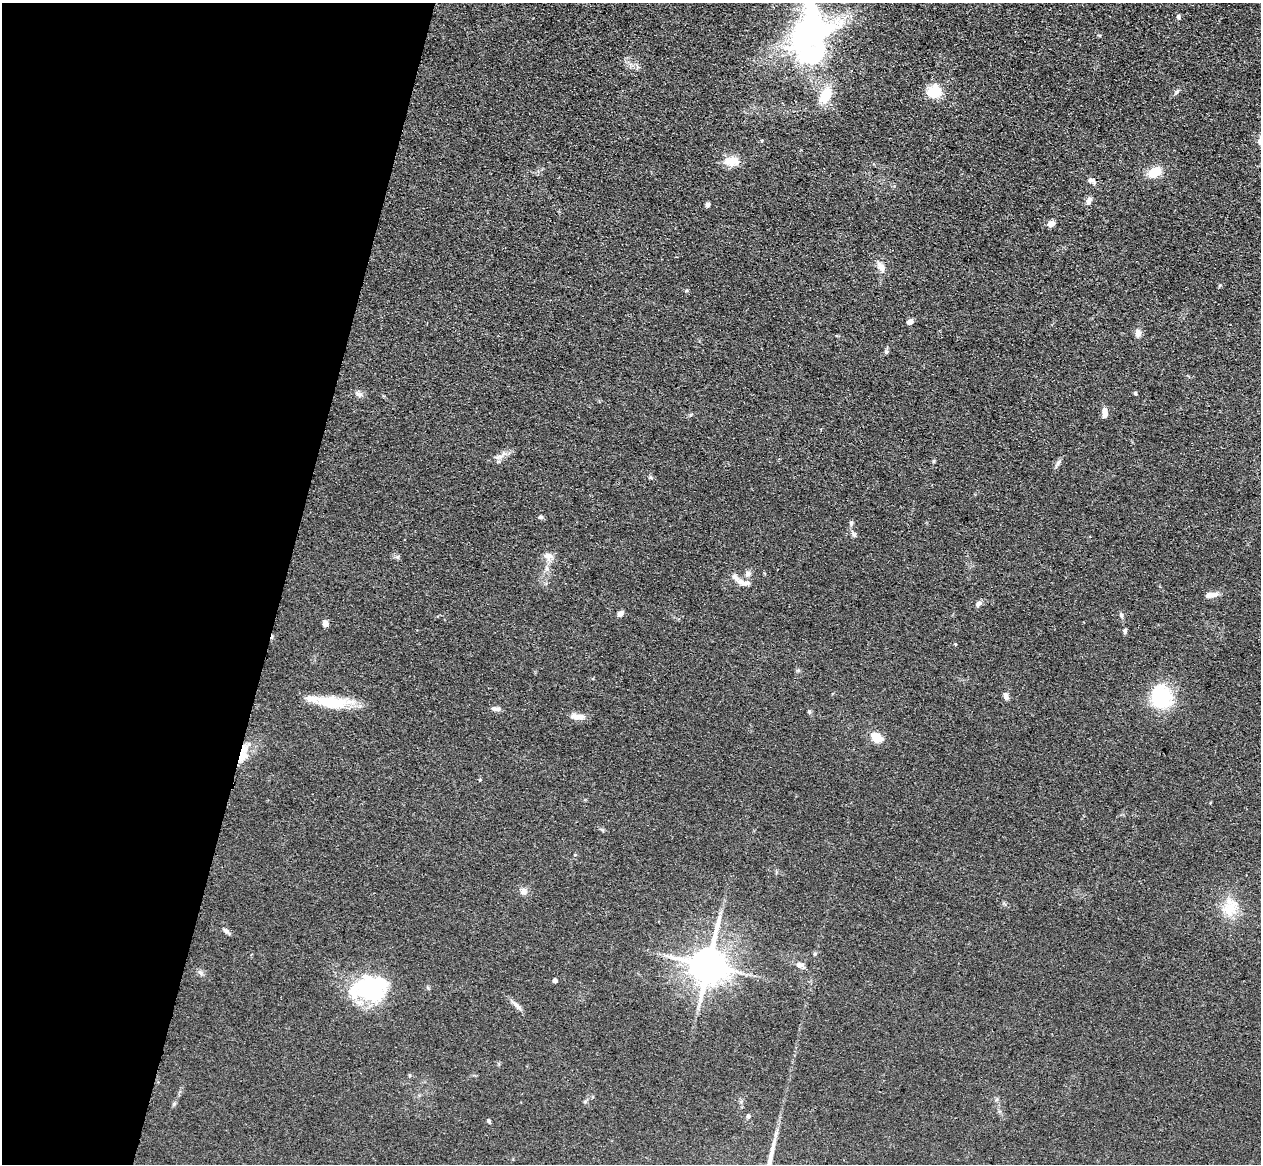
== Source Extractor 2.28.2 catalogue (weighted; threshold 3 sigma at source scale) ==
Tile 9 of 4 x 4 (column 1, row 3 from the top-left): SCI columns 37-1295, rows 1524-2685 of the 5110 x 5250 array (HDU 1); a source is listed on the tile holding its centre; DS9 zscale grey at full resolution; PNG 1263 x 1166 px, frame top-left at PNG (2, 3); no overlay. Shown black and unused: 22% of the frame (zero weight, under 3 of 4 exposures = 6% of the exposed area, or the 3 px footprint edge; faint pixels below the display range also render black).
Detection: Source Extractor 2.28.2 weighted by HDU 2 'WHT'; one run over the whole footprint, this tile lists its part. Background 0.0611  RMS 0.0074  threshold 0.0332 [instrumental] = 3 sigma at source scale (4.5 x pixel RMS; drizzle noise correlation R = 1.50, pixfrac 1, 0.05/0.05 arcsec/px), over >= 5 px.
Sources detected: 63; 3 inside a brighter object's white glare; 1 cosmic-ray / hot-pixel residue — not listed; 5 inside a brighter listed object's ellipse — not listed separately; the other 54 listed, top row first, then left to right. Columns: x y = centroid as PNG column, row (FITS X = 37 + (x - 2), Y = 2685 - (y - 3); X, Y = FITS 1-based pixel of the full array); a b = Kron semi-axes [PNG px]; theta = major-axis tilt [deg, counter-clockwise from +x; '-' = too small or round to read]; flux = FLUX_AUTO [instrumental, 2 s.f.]
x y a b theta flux
1178 17 6 5 - 1.7
810 35 57 31 23 170
1177 91 8 4 54 1.5
934 92 14 12 22 21
825 96 17 10 63 21
731 161 20 12 4 9.9
1155 172 10 7 36 22
1091 181 11 6 -27 2.9
1089 201 9 6 57 4
708 205 5 5 - 2.1
1051 224 8 6 23 4.5
881 267 14 8 -55 5.5
910 322 7 5 39 3.6
1138 333 10 7 -84 4.1
886 352 6 5 - 1.4
359 394 10 6 -15 2.7
1135 394 5 4 - 1.1
1105 413 12 6 90 4.7
497 457 10 5 -11 2.2
1058 463 13 4 53 2.2
541 517 6 6 - 1.6
854 535 8 5 -54 1.7
548 556 12 10 -13 5.6
546 568 7 5 63 2.1
748 574 9 7 15 2.7
735 578 21 8 -31 4.9
1210 595 13 8 12 4.2
978 604 9 6 32 2.6
620 614 8 5 45 3
1121 615 8 5 -75 1.7
325 623 5 5 - 5.1
1125 631 6 4 84 1.7
955 644 3 3 - 0.6
1006 696 9 6 -73 2.6
1162 697 17 15 -81 58
333 702 41 13 -2 29
496 709 12 6 -5 2.9
809 712 6 5 - 1.3
578 717 17 7 -4 7
876 737 9 7 -35 18
242 756 17 11 48 11
480 780 4 4 - 0.75
523 891 9 8 - 3.9
1230 907 29 21 76 20
227 931 11 4 -39 2.2
708 965 11 10 - 2200
799 965 11 8 -2 3.3
555 980 4 4 - 3.8
367 990 48 27 -2 67
516 1005 20 5 -42 3.8
409 1075 5 3 - 0.71
585 1101 6 4 1 1
748 1116 6 5 - 1.3
489 1121 5 4 - 1.2
Overlapping masked pixels (flux is a lower limit): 1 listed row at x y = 242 756
Unlisted compact peaks at least as high as the median listed source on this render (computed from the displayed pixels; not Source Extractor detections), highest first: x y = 397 557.